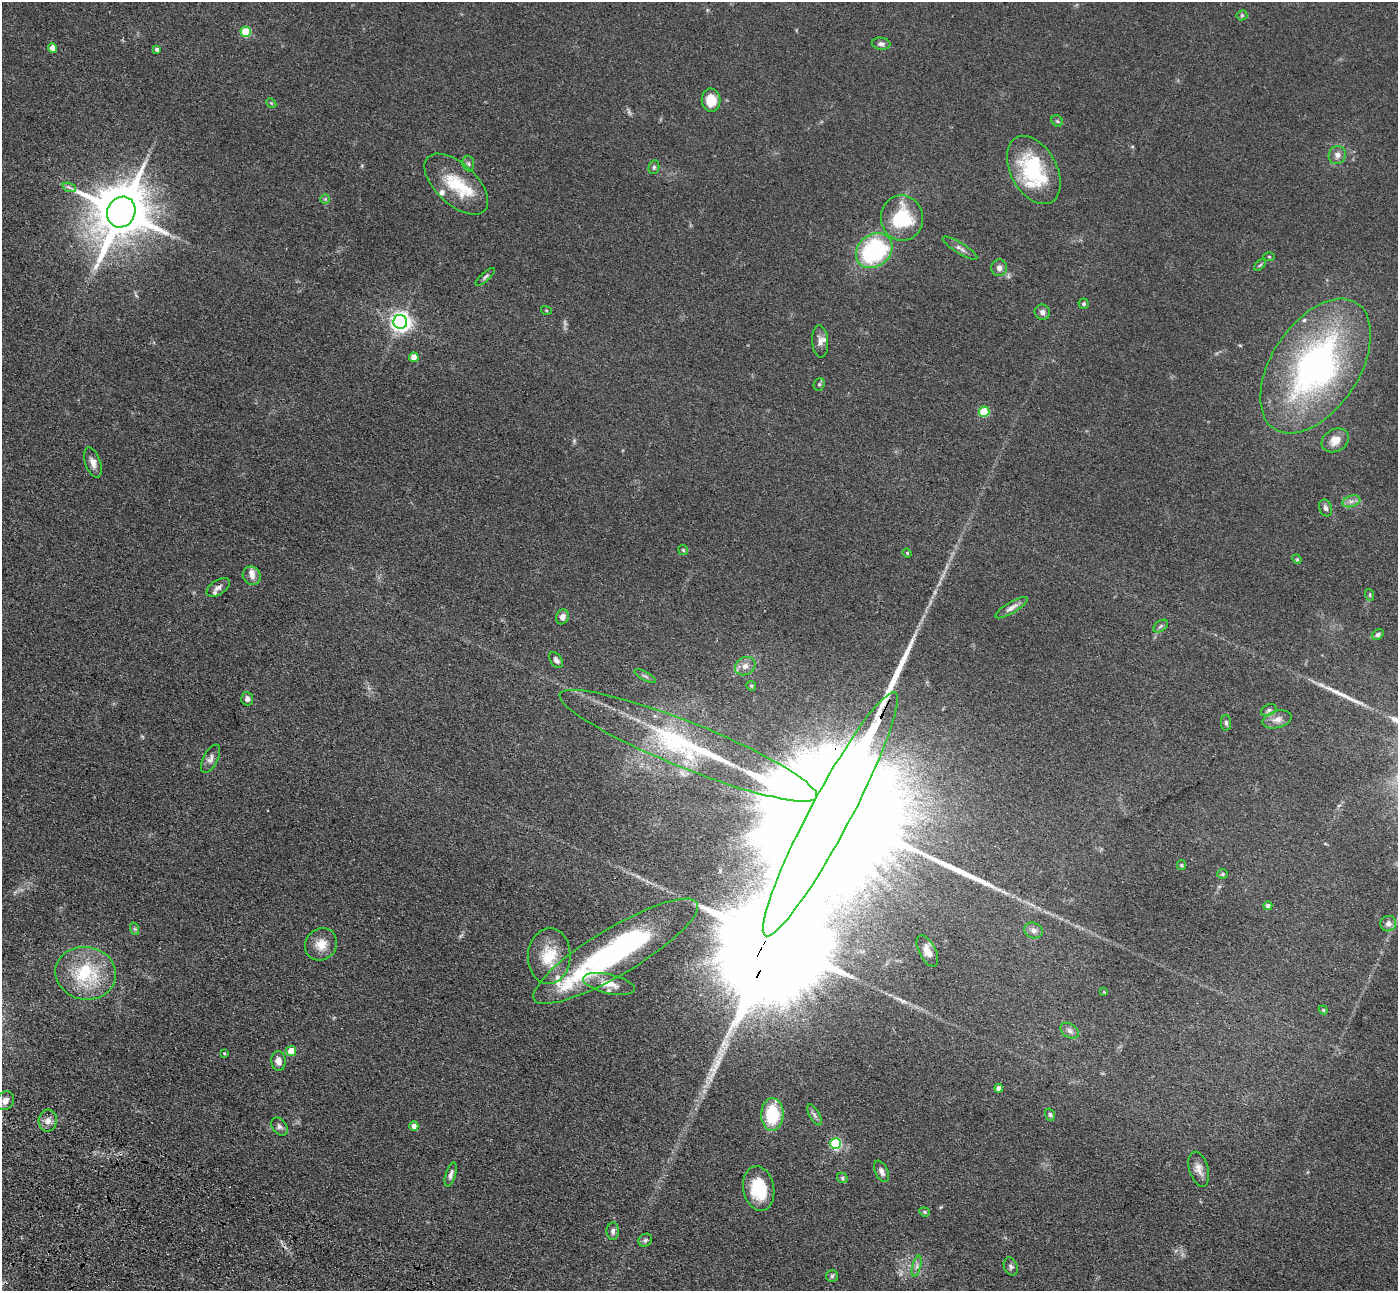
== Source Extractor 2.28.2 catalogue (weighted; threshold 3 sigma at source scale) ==
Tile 7 of 4 x 4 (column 3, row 2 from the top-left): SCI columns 2853-4248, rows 2832-4120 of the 5703 x 5795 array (HDU 1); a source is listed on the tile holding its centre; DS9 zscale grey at full resolution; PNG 1400 x 1293 px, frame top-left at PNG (2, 2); each listed source drawn as its Kron ellipse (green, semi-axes under 4 px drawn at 4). Shown black and unused: <1% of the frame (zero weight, under 3 of 4 exposures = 6% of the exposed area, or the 3 px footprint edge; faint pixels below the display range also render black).
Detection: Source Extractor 2.28.2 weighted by HDU 2 'WHT'; one run over the whole footprint, this tile lists its part. Background 0.0663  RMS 0.006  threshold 0.0268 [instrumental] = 3 sigma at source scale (4.5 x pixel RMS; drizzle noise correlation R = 1.50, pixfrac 1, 0.05/0.05 arcsec/px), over >= 5 px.
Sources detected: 116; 4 too faint to see at this stretch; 3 inside a brighter object's white glare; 3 long thin detections or spike segments (spike, bleed or trail) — neither listed nor drawn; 11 inside a brighter listed object's ellipse — not listed separately; the other 95 listed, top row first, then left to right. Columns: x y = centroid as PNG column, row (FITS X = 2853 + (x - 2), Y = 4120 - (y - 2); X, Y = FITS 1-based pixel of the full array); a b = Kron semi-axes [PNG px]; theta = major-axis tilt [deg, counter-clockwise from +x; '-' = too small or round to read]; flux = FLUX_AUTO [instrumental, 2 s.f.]
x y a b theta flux
1242 15 5 5 - 0.82
246 32 5 5 - 28
881 44 9 6 -7 1.9
52 48 5 4 - 5.6
157 49 4 3 - 1.4
711 100 11 9 -85 13
271 103 5 4 - 0.72
1057 121 6 5 - 0.98
1337 155 9 8 - 3.3
468 164 8 6 -85 1.4
654 167 7 5 77 1.2
1034 170 37 23 -61 48
456 184 39 20 -43 26
69 187 7 4 -19 1.4
325 199 5 5 - 0.83
121 212 16 14 61 3900
902 218 22 21 - 33
960 248 20 5 -32 2.7
874 251 20 16 39 76
1269 257 5 3 - 0.54
1260 265 7 4 44 0.84
999 268 8 7 - 2.5
485 277 12 4 42 1.4
1084 304 5 5 - 0.97
546 310 5 3 - 0.52
1042 312 8 7 - 2.6
400 322 7 7 - 340
820 341 16 8 -86 3.6
414 357 5 4 - 8.1
1315 366 75 43 57 200
819 384 6 5 - 1.1
984 412 5 5 - 30
1335 440 14 11 29 7
93 462 15 7 -71 3.9
1351 501 9 5 18 2.5
1326 508 8 6 -70 2.1
683 550 5 4 - 0.74
907 553 4 4 - 0.61
1297 559 5 4 - 0.73
252 576 9 8 - 3.3
218 587 13 7 33 2.7
1370 595 6 3 -72 0.69
1011 608 18 5 31 3.3
562 617 7 6 - 3.2
1161 626 8 5 37 1.3
1378 635 6 4 32 1.3
556 660 9 5 -54 2.2
745 666 10 8 29 3.7
645 676 12 3 -28 1.3
751 686 5 4 - 0.76
247 699 6 6 - 2.1
1269 710 8 5 27 1.6
1277 719 15 8 15 4.6
1226 723 8 5 -89 1.2
688 746 138 23 -22 99
210 759 15 7 63 3.2
830 814 138 20 62 110000
1181 865 5 4 - 0.72
1223 874 5 5 - 0.95
1268 906 4 4 - 3.7
1388 924 8 7 - 3
135 929 6 4 -71 0.98
1033 930 9 7 -20 3
321 944 17 15 48 8.6
616 951 95 23 31 120
927 951 17 8 -62 5.3
549 956 28 21 86 19
86 973 30 26 -11 39
609 984 26 9 -13 8.7
1104 992 4 3 - 0.52
1323 1010 4 4 - 0.65
1070 1031 10 7 -32 2.5
291 1051 5 5 - 12
224 1053 4 3 - 0.64
278 1061 10 7 -86 3.6
999 1088 4 4 - 4.7
5 1101 10 8 55 3.7
772 1114 16 11 88 28
814 1115 11 5 -61 1.8
1050 1115 6 4 -72 1.1
48 1121 11 9 85 3.8
279 1126 10 7 -53 2
414 1126 5 4 - 4.1
836 1143 5 5 - 57
1199 1169 18 9 -73 5
882 1171 11 6 -65 3.1
451 1174 12 5 73 2.4
842 1178 6 4 -48 0.86
759 1189 22 15 -79 23
924 1212 5 4 - 0.89
613 1231 9 6 89 1.8
645 1240 7 6 - 1.3
917 1266 11 3 75 1.7
1011 1267 9 6 -66 1.7
832 1276 6 6 - 1.2
Overlapping masked pixels (flux is a lower limit): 2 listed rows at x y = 121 212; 830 814